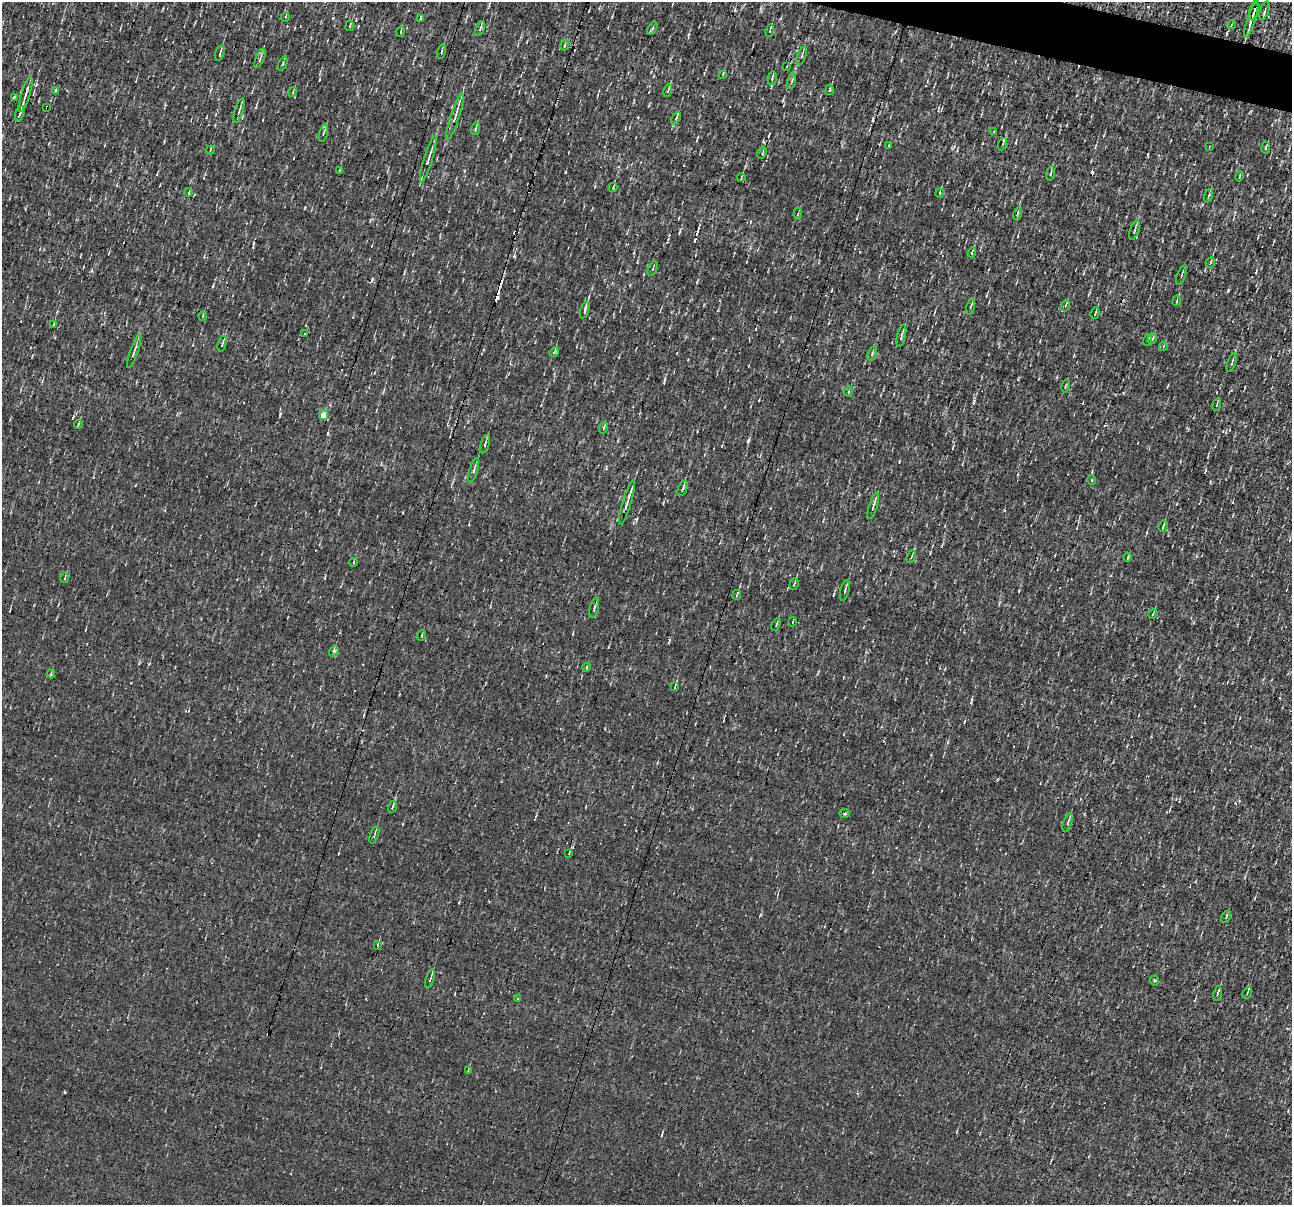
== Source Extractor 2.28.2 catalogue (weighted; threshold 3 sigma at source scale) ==
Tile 10 of 4 x 4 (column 2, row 3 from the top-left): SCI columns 1291-2580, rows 1453-2655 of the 5161 x 5185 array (HDU 1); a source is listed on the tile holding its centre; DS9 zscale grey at full resolution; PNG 1294 x 1207 px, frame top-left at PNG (2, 2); each listed source drawn as its Kron ellipse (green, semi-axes under 4 px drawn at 4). Shown black and unused: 2% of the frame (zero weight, under 3 of 4 exposures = <1% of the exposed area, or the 3 px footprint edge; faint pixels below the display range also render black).
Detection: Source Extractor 2.28.2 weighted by HDU 2 'WHT'; one run over the whole footprint, this tile lists its part. Background 8.59e-04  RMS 0.042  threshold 0.191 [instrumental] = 3 sigma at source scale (4.5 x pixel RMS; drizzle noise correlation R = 1.50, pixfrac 1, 0.05/0.05 arcsec/px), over >= 5 px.
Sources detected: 121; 4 cosmic-ray / hot-pixel residue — neither listed nor drawn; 1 inside a brighter listed object's ellipse — not listed separately; the other 116 listed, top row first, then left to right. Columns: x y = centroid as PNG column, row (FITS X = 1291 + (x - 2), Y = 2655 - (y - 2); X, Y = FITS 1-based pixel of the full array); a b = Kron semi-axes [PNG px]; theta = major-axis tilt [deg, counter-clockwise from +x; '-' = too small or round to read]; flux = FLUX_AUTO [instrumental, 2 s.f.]
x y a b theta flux
1254 10 10 2 74 34
1264 11 9 3 70 8.7
285 17 5 3 - 3.7
420 18 4 3 - 19
1251 20 18 4 72 23
1231 25 4 2 - 3
350 26 5 2 - 4.4
480 28 8 4 66 8.4
652 29 7 4 61 5.8
770 31 6 2 76 3.8
400 32 5 2 - 5.6
565 45 5 3 - 3.7
441 52 7 3 74 6.9
220 53 8 2 74 9.8
802 56 10 3 71 7.1
260 58 10 4 69 9.5
283 64 7 2 68 4.9
787 66 3 2 - 3
723 74 3 2 - 3.2
772 78 7 4 80 7.6
792 81 8 3 77 6.9
55 90 3 3 - 42
830 90 5 2 - 4.9
668 91 6 3 75 4.8
293 92 5 3 - 3.9
25 94 18 2 72 16
14 97 3 2 - 14
47 107 2 2 - 4.5
239 111 13 2 73 10
20 113 8 2 72 18
455 117 24 4 72 29
676 118 7 3 61 8
475 129 6 3 69 6.1
994 131 3 3 - 2.7
323 133 9 3 75 5.7
1003 144 6 3 65 5.7
889 145 3 2 - 2.3
1209 147 3 2 - 2.4
1266 148 6 3 81 4.9
210 150 4 2 - 3.6
762 153 6 3 64 4.4
428 159 24 3 73 26
339 170 3 3 - 5.2
1051 174 7 2 79 4.5
1239 176 5 2 - 4.6
741 177 4 2 - 3.9
613 187 5 3 - 4.7
189 192 4 3 - 3.5
940 193 4 2 - 3.7
1208 196 7 3 71 5.2
798 214 6 2 84 3.9
1018 214 7 3 79 5.5
1135 230 10 3 71 8.9
972 252 5 3 - 5
1210 263 5 3 - 10
653 269 8 2 68 4.8
1182 275 10 2 68 5.1
1177 301 5 2 - 5
1065 306 6 3 70 5.5
971 307 8 3 79 6.3
585 310 9 3 74 13
1095 313 6 2 72 6.9
203 316 4 3 - 3.3
53 324 4 3 - 3.5
305 333 4 3 - 28
901 336 11 3 77 9.3
1152 339 6 3 60 5.2
1148 340 6 3 70 4.4
222 344 8 3 73 6.2
1164 346 5 3 - 3.3
134 352 17 3 71 13
554 352 5 4 - 5
872 353 7 4 71 8.6
1232 362 10 3 72 8
1066 386 7 3 79 4.6
849 392 5 2 - 4.1
1217 405 6 2 68 3.7
323 415 5 4 - 59
78 425 4 3 - 4.3
603 428 6 3 71 4.8
485 444 9 3 71 8.3
474 470 12 4 73 14
1092 480 5 3 - 3.6
683 488 8 3 67 8.1
627 502 24 3 73 38
873 506 14 3 72 15
1163 526 6 2 72 6.5
911 557 7 3 68 6
1128 557 4 3 - 3.2
354 562 4 2 - 3.5
65 578 5 3 - 3.2
794 584 6 2 70 6.8
845 590 10 2 77 8.5
737 595 5 2 - 7.2
594 608 10 4 78 9
1153 614 5 3 - 4.1
793 622 4 2 - 3
776 624 7 3 68 5.1
421 636 5 2 - 3.5
334 651 6 4 57 8.6
587 667 4 3 - 3.7
51 674 4 4 - 4.2
675 687 4 2 - 4
392 807 6 3 75 6.4
844 814 5 2 - 5.2
1068 822 10 3 71 9.4
374 835 9 3 71 6
569 853 3 2 - 3.2
1226 917 6 3 61 4.7
377 945 3 2 - 3.4
430 979 9 3 73 8.5
1154 981 5 3 - 4.5
1217 993 7 3 76 9.2
1247 993 6 2 62 4.4
517 999 4 3 - 16
468 1070 3 2 - 2.7
Overlapping masked pixels (flux is a lower limit): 3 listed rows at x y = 1254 10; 47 107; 323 415
Unlisted compact peaks at least as high as the median listed source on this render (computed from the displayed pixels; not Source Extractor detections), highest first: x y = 280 414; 971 702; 213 286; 688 35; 328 433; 899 462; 665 379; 164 141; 718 310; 139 663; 661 1135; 403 512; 73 418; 997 780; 149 664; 206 117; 634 253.